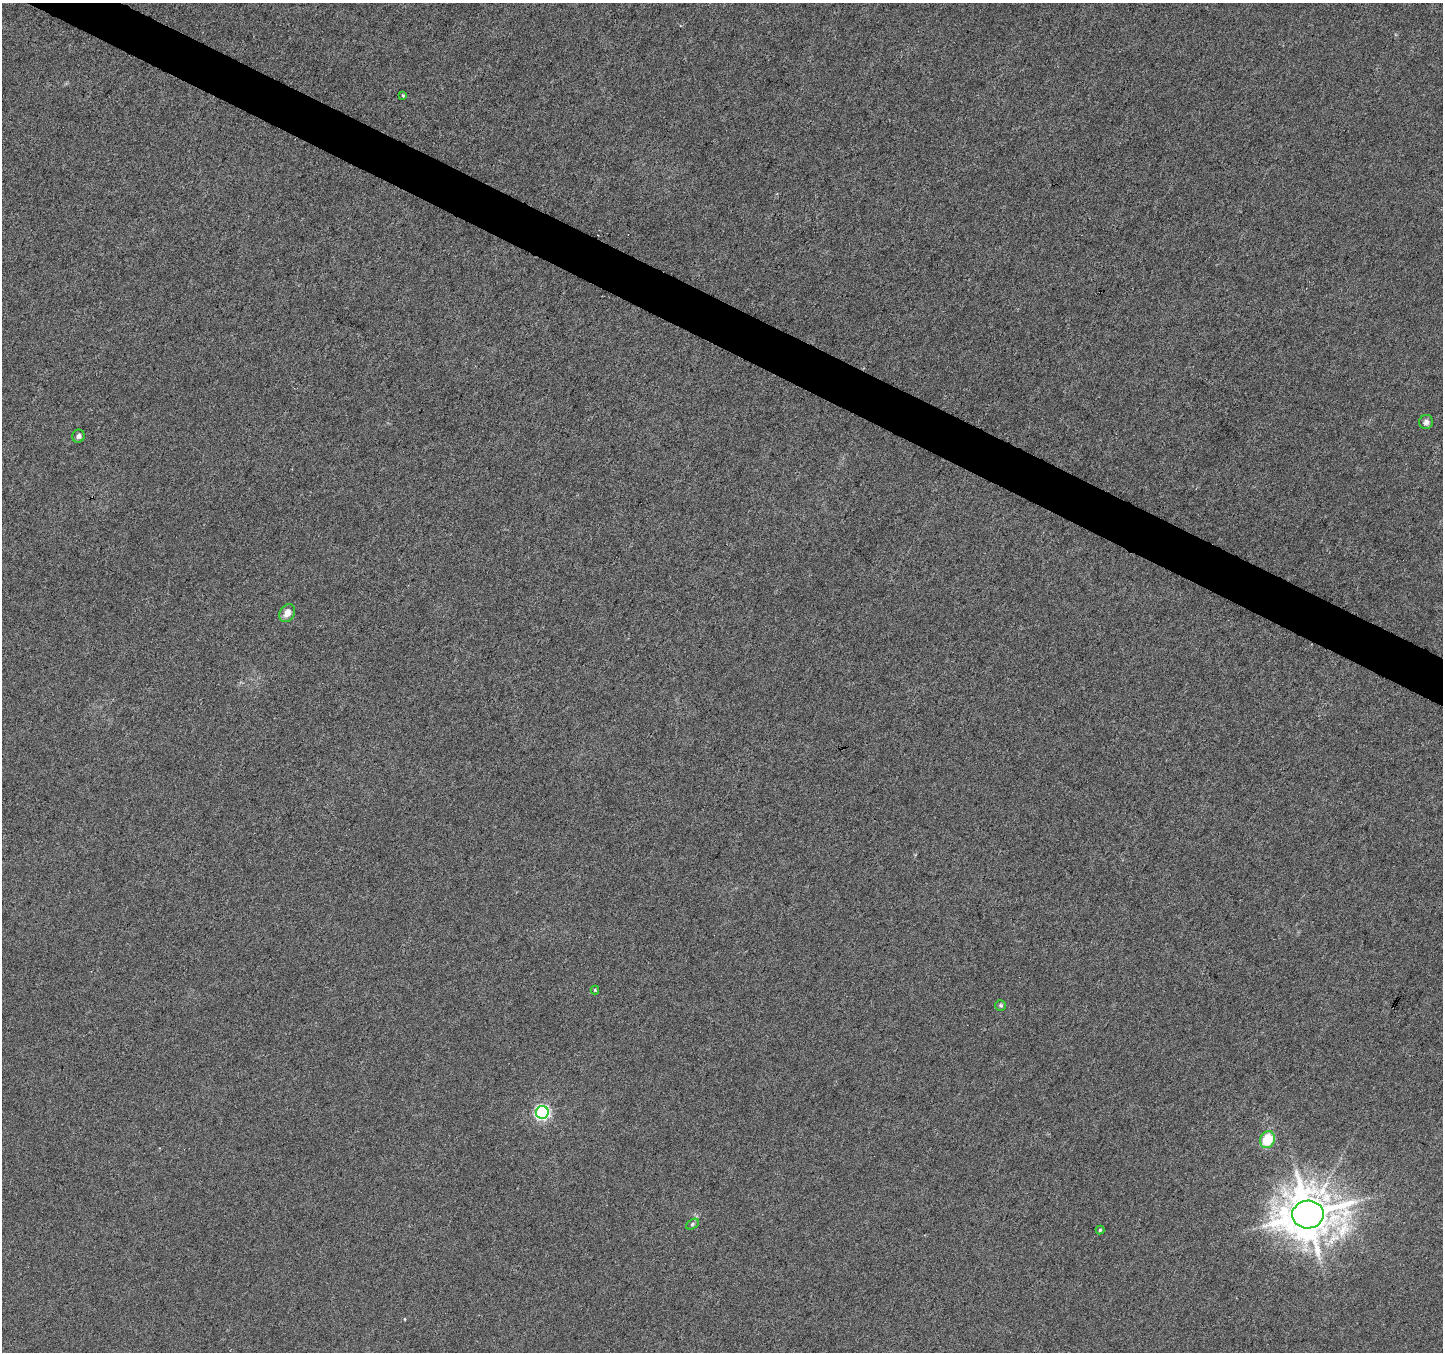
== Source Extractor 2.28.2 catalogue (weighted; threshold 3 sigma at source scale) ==
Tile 11 of 4 x 4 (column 3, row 3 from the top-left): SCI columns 2882-4322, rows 1551-2900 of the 5771 x 5868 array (HDU 1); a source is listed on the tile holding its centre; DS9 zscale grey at full resolution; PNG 1445 x 1354 px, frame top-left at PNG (2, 3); each listed source drawn as its Kron ellipse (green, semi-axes under 4 px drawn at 4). Shown black and unused: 3% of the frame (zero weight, under 3 of 6 exposures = <1% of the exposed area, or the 3 px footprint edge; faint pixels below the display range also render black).
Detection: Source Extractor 2.28.2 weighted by HDU 2 'WHT'; one run over the whole footprint, this tile lists its part. Background 0.00617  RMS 0.0033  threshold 0.0134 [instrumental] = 3 sigma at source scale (4.09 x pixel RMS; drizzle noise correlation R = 1.36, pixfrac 0.8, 0.0396/0.0396 arcsec/px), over >= 5 px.
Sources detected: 11; all 11 listed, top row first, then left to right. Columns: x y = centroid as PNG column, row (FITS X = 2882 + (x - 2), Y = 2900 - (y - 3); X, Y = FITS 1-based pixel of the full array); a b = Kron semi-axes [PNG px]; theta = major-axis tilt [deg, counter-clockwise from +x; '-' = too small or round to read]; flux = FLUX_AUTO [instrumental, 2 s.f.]
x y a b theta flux
403 96 4 3 - 0.54
1426 422 7 6 - 1.5
78 436 6 6 - 1.1
287 613 9 7 59 2.5
595 990 4 4 - 0.32
1001 1005 5 5 - 0.54
542 1112 6 6 - 66
1267 1140 8 7 - 10
1308 1214 16 14 2 1500
692 1224 7 4 29 0.57
1100 1230 4 4 - 0.38